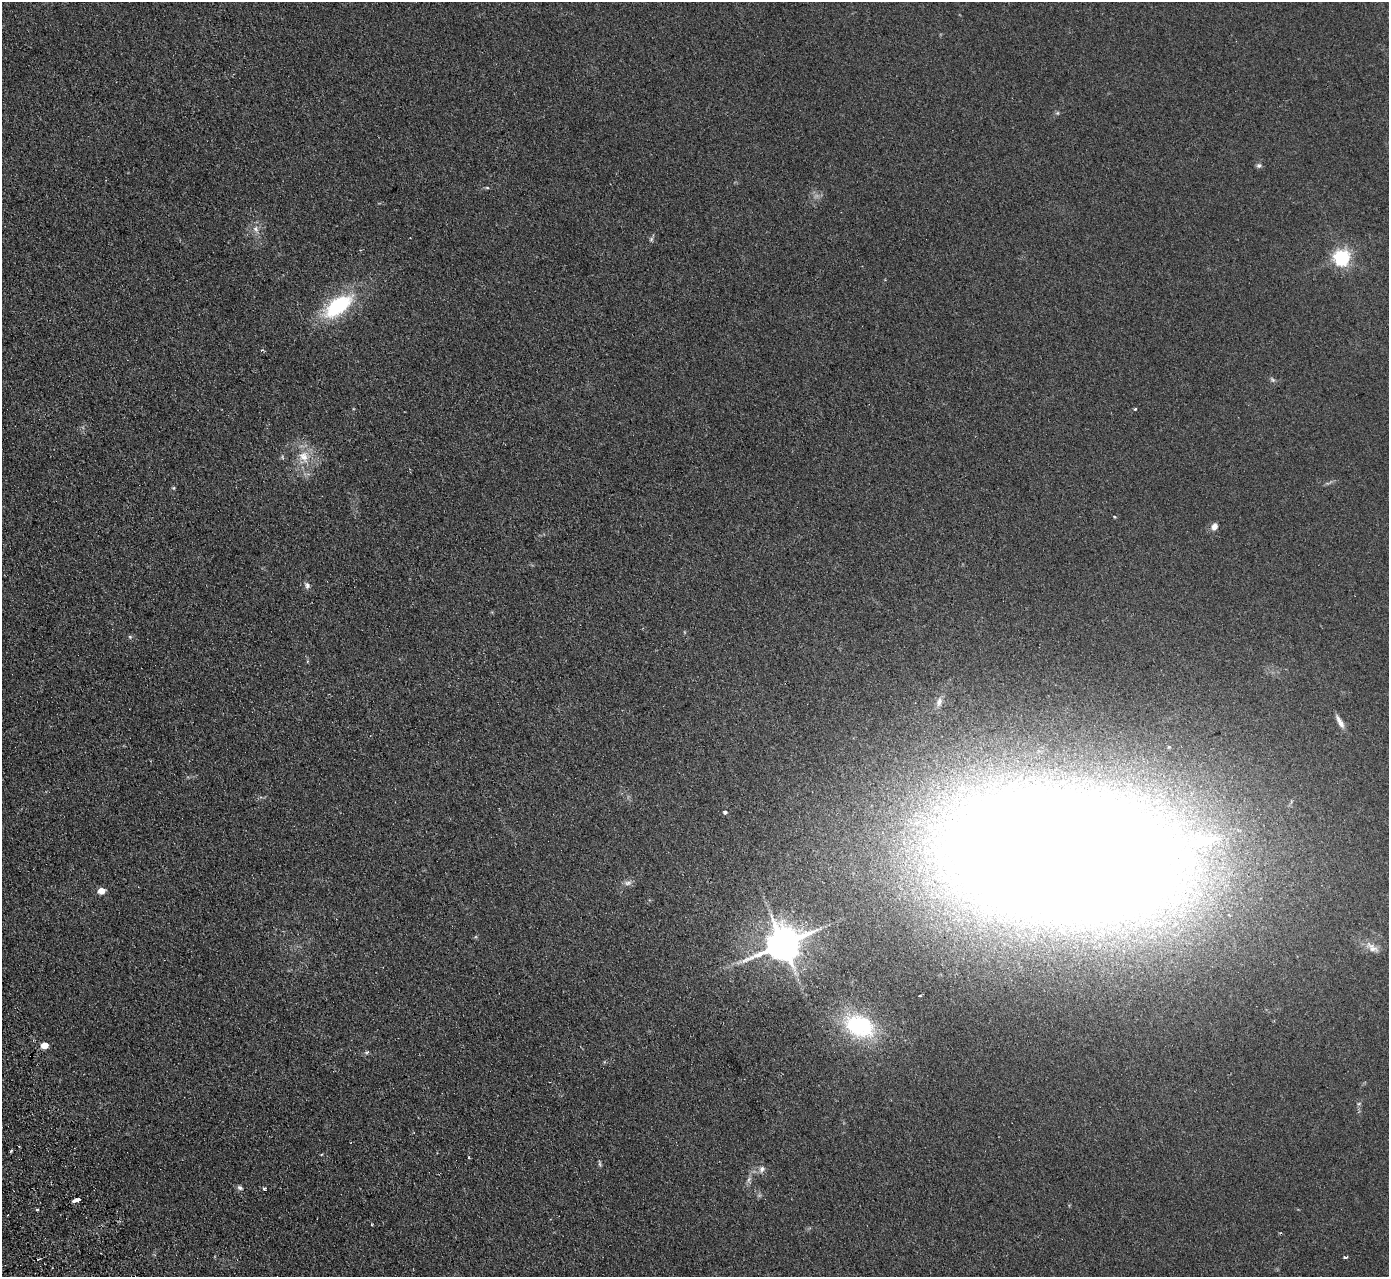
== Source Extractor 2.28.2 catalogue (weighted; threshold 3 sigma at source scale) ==
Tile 7 of 4 x 4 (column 3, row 2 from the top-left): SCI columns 2831-4217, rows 2730-4004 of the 5659 x 5589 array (HDU 1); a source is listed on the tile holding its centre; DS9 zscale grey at full resolution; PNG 1391 x 1279 px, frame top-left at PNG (2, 2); no overlay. Shown black and unused: <1% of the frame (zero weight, under 2 of 3 exposures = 3% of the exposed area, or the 3 px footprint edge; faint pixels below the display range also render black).
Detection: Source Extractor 2.28.2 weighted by HDU 2 'WHT'; one run over the whole footprint, this tile lists its part. Background 0.126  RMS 0.012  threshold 0.0538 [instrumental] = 3 sigma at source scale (4.5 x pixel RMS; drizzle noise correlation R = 1.50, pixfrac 1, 0.05/0.05 arcsec/px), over >= 5 px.
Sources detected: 40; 3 cosmic-ray / hot-pixel residue — not listed; the other 37 listed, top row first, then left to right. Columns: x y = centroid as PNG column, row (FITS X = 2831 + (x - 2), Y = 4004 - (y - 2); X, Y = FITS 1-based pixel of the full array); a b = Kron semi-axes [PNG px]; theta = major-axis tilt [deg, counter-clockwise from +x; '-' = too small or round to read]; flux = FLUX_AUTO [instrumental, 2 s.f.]
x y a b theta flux
1058 113 6 4 -71 1.4
1259 165 6 6 - 2.9
487 188 6 4 -1 1.4
256 229 11 7 -61 6.1
651 239 7 5 69 2.2
1341 257 6 6 - 370
338 306 36 17 36 92
1272 380 8 5 -52 2.4
1135 409 3 3 - 1.6
304 457 18 13 -63 21
173 488 5 4 - 1.3
1114 517 5 3 - 0.98
1214 526 8 6 68 7
307 585 9 6 -61 3.7
130 637 5 5 - 1.7
939 702 12 7 74 6.4
1340 722 18 6 -61 7.6
725 812 5 5 - 2.5
1063 853 140 71 -6 7200
628 883 12 6 6 4.5
102 891 5 4 - 19
783 944 11 9 25 3000
1372 948 22 10 -36 12
920 995 3 2 - 1.7
859 1026 41 27 -21 89
44 1045 5 5 - 22
367 1052 7 3 19 1.8
11 1151 4 3 - 1.5
321 1154 4 3 - 1.2
469 1157 3 2 - 1.4
600 1164 7 4 -88 1.8
762 1169 10 8 59 5.3
749 1180 11 5 74 4.2
240 1188 7 5 -32 3
264 1189 4 3 - 2.2
77 1200 6 3 15 25
1345 1257 3 3 - 9.5
Overlapping masked pixels (flux is a lower limit): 1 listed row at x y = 1063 853